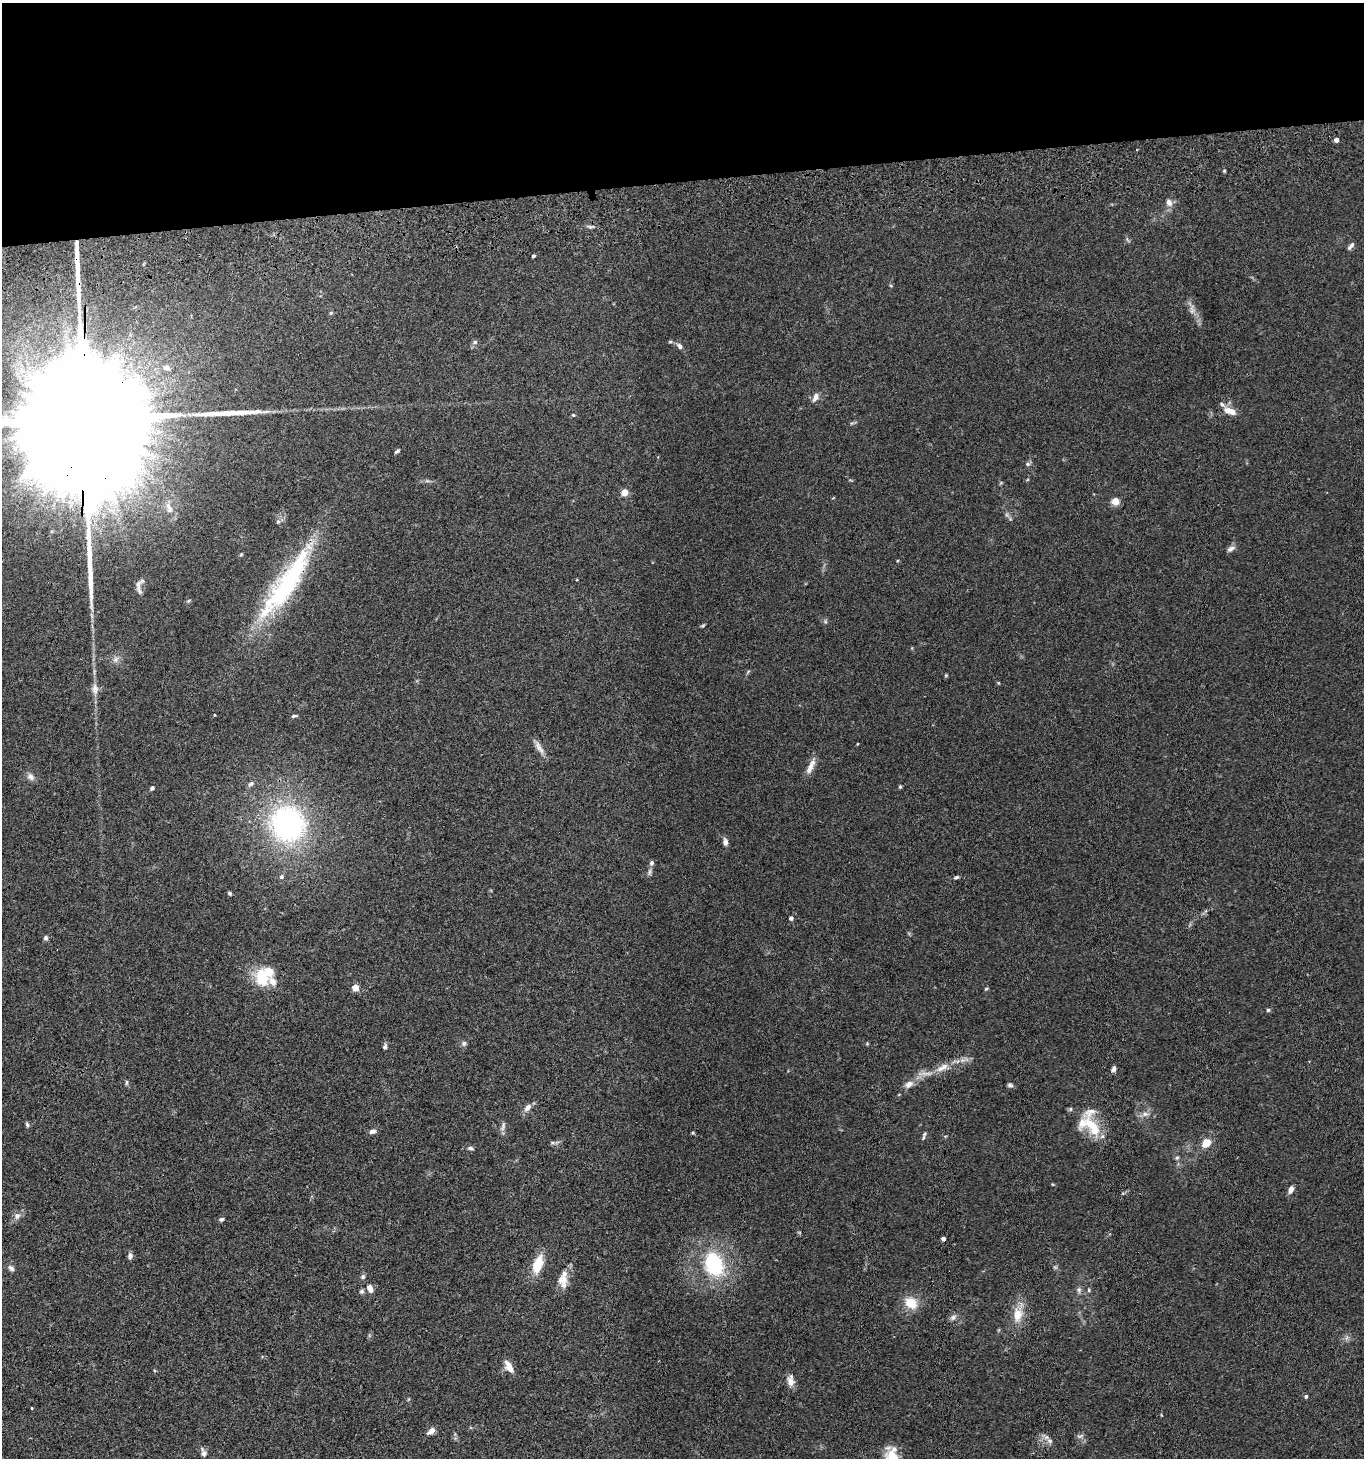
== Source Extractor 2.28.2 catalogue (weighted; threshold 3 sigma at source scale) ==
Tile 2 of 3 x 3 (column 2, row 1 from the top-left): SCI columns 1561-2922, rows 3028-4483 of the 4423 x 4599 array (HDU 1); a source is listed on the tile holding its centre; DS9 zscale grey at full resolution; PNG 1366 x 1460 px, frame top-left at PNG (2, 3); no overlay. Shown black and unused: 12% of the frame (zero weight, under 3 of 4 exposures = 6% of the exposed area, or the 3 px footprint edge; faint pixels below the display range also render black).
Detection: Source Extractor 2.28.2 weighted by HDU 2 'WHT'; one run over the whole footprint, this tile lists its part. Background 0.0849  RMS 0.0062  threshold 0.0277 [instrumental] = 3 sigma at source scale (4.5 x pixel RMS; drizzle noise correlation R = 1.50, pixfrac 1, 0.05/0.05 arcsec/px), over >= 5 px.
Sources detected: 110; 2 inside a brighter object's white glare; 1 long thin detection or spike segment (spike, bleed or trail) — not listed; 7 inside a brighter listed object's ellipse — not listed separately; the other 100 listed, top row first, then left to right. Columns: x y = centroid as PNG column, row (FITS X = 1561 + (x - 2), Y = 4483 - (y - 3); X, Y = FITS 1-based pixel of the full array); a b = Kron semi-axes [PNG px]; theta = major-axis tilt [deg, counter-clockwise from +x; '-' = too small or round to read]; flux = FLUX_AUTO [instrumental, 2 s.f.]
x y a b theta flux
1336 140 4 4 - 3
1224 171 4 4 - 0.68
1169 202 9 7 -62 3.6
590 227 8 4 -13 1.3
1351 246 11 5 50 1.8
533 256 3 3 - 1.3
1192 310 15 6 -88 3.3
331 313 5 4 - 0.82
475 342 6 6 - 1.3
680 346 9 6 -43 2.2
166 367 8 6 -23 2.7
815 397 11 7 65 3.2
1230 411 16 7 -22 6.6
573 415 5 4 - 0.74
83 417 97 23 89 83000
397 451 7 4 43 1.1
1027 464 7 5 0 1.3
624 492 5 4 - 13
833 498 5 3 - 0.46
1115 501 5 4 - 19
169 508 19 8 -70 6
278 522 7 5 69 1.3
1231 549 12 6 27 2.3
241 554 5 4 - 0.65
286 584 96 22 55 93
138 585 18 7 88 3.2
825 622 6 5 - 1
703 625 7 3 19 0.72
946 675 5 4 - 0.63
998 683 4 4 - 0.59
95 689 15 9 -88 4.1
214 715 4 2 - 0.41
294 716 8 4 7 1.1
538 747 17 7 -62 4
811 766 24 7 65 5.2
31 776 11 8 -49 2.8
251 784 10 5 36 1.6
900 787 5 4 - 0.72
152 788 6 4 44 1.2
287 824 35 33 -58 130
725 842 9 6 -82 2.5
652 863 7 6 - 1.7
649 872 11 5 85 1.7
281 877 6 5 - 1.3
956 877 6 4 10 1.1
229 893 4 4 - 1.1
791 918 4 4 - 1.8
46 938 6 5 - 1.6
262 977 26 17 -85 19
355 988 5 4 - 13
986 989 5 4 - 0.74
1268 1010 5 5 - 0.92
464 1043 7 6 - 1.5
867 1044 5 4 - 0.6
385 1047 7 5 74 1.6
942 1068 21 8 29 7
1113 1069 7 5 68 1.9
126 1082 8 4 89 0.91
909 1084 14 8 31 4
1010 1085 7 5 -14 1.3
527 1108 11 7 52 3.3
1070 1109 6 4 -90 0.84
1145 1114 7 6 - 2.2
27 1125 7 4 -64 1.1
503 1126 15 6 73 2.2
1092 1127 30 13 -54 19
372 1131 8 6 11 2.3
693 1133 4 3 - 0.73
923 1138 7 5 72 1.2
1206 1143 10 8 44 7.9
471 1148 8 5 -13 1.4
1177 1158 6 5 - 1.1
1291 1189 8 5 62 3.1
1123 1193 6 4 17 0.67
17 1216 10 8 46 2.9
221 1219 6 5 - 1.3
943 1239 4 4 - 2.7
130 1256 8 6 87 1.8
538 1264 22 11 72 13
714 1264 26 19 -67 46
11 1268 9 6 -44 2
363 1277 7 7 - 1.4
563 1281 18 11 -82 6.6
370 1288 10 6 -69 3.7
1079 1290 9 5 83 1.6
1089 1290 5 3 - 0.68
362 1291 7 6 - 1.3
911 1303 15 12 -37 12
1018 1315 17 11 81 10
953 1317 9 6 37 2.1
509 1367 16 8 -60 5.5
790 1381 14 9 -76 4.4
1306 1396 5 5 - 1.1
32 1408 3 3 - 0.49
1161 1415 4 3 - 0.46
431 1431 10 6 42 3.1
1080 1436 10 4 18 1.3
1046 1437 12 6 -31 2.9
204 1453 9 8 - 2.2
893 1458 15 9 -54 21
Overlapping masked pixels (flux is a lower limit): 2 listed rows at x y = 83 417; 286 584
Isophote crosses this tile's border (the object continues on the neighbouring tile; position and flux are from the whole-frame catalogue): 2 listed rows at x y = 83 417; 893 1458